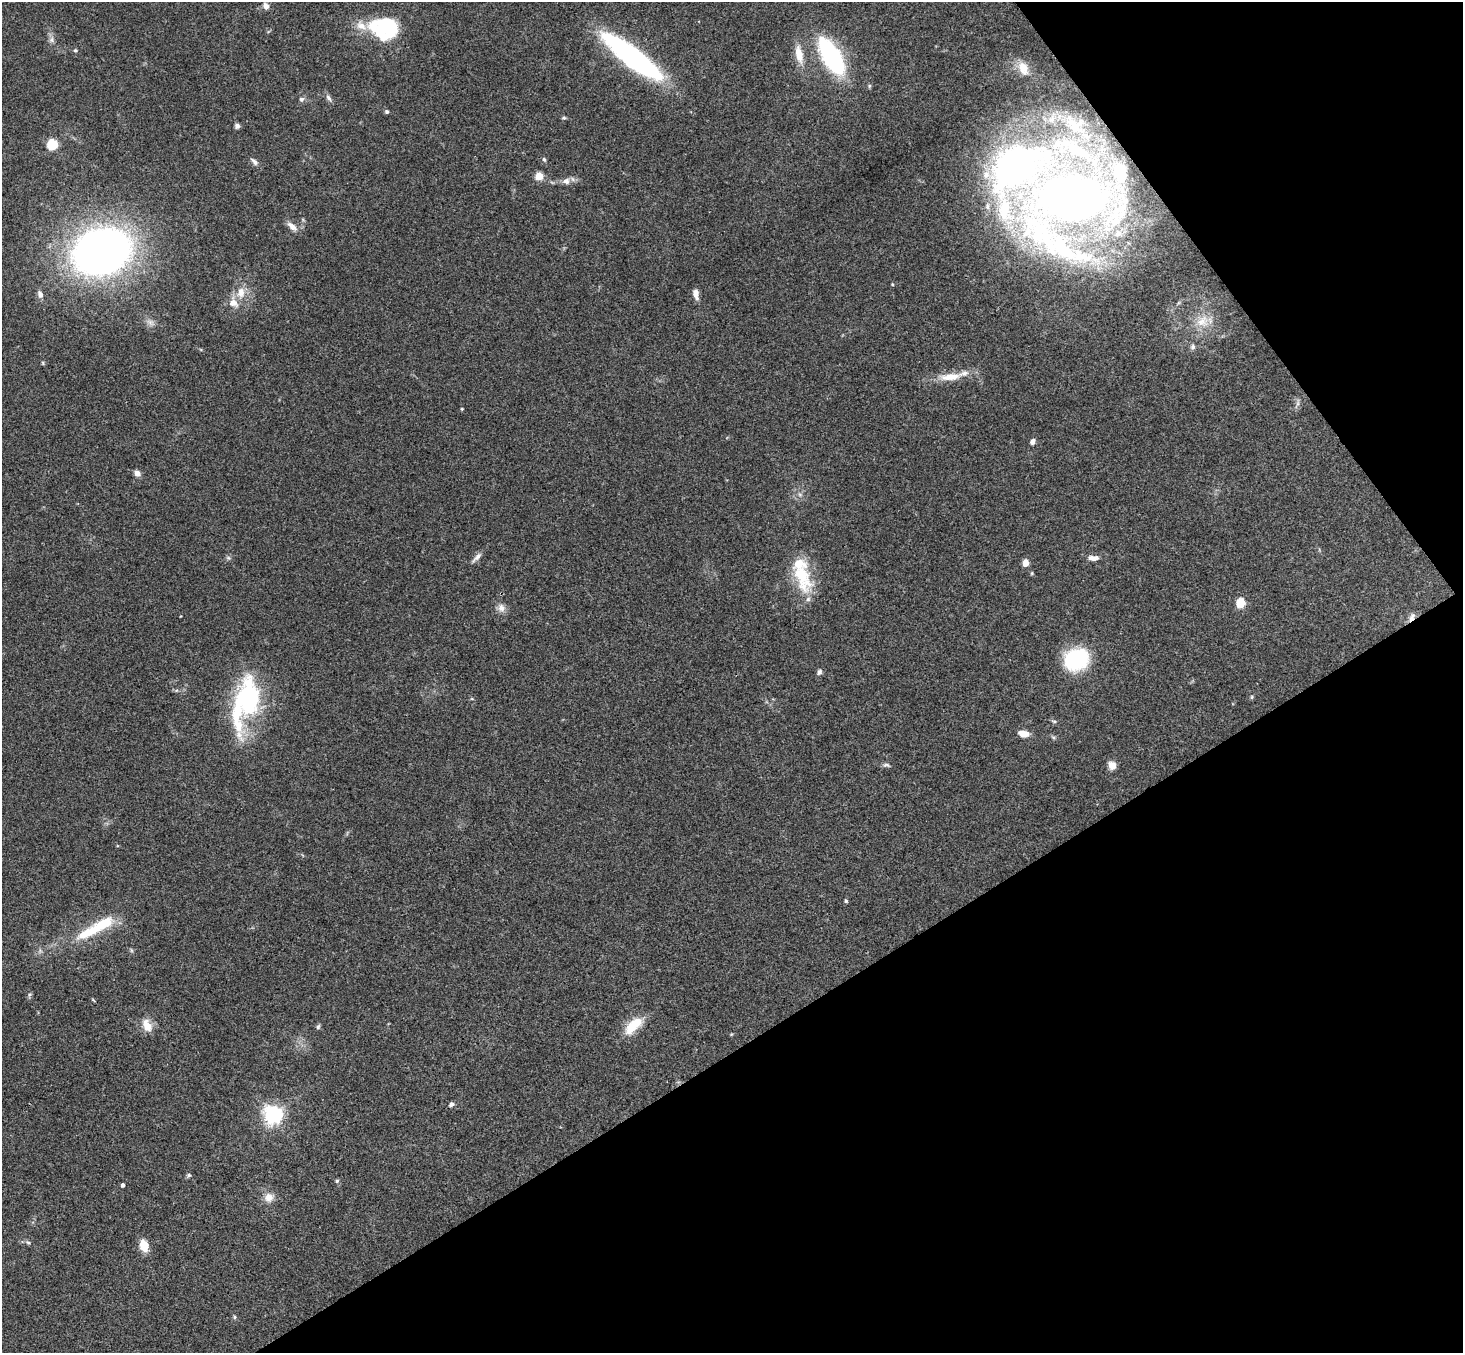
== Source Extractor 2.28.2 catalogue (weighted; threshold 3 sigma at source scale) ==
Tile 12 of 4 x 4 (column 4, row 3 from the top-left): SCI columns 4436-5896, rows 1682-3032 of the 5946 x 5927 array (HDU 1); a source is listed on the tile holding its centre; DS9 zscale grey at full resolution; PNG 1465 x 1355 px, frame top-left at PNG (2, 2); no overlay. Shown black and unused: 30% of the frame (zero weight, under 3 of 4 exposures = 6% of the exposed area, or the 3 px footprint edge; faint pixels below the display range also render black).
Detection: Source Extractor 2.28.2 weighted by HDU 2 'WHT'; one run over the whole footprint, this tile lists its part. Background 0.163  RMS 0.0073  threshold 0.0329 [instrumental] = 3 sigma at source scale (4.5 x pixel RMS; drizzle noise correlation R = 1.50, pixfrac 1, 0.05/0.05 arcsec/px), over >= 5 px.
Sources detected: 89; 5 inside a brighter object's white glare — not listed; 10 inside a brighter listed object's ellipse — not listed separately; the other 74 listed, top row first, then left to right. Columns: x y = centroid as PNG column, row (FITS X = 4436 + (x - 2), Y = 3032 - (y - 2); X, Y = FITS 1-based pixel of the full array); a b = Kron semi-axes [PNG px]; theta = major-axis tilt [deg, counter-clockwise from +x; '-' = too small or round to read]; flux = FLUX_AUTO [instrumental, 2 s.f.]
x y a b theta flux
266 6 9 7 -57 4
383 31 33 22 -20 41
51 40 8 6 74 2.4
75 50 5 4 - 0.87
799 55 21 9 -80 12
831 56 29 13 -60 120
632 57 60 16 -38 170
1023 68 17 11 -70 9.2
328 98 11 5 -49 2.2
301 99 7 6 - 1.9
387 112 5 5 - 1.3
564 118 6 4 17 1
1052 119 9 5 37 2.6
237 126 6 5 - 2.1
1075 126 21 15 -54 15
52 145 5 5 - 59
1081 152 36 14 -30 29
544 159 6 5 - 1.2
254 162 12 6 -45 2.9
1014 167 59 38 40 240
1123 175 26 21 8 21
539 176 5 5 - 21
566 181 11 9 0 3.9
1072 198 46 30 -1 560
292 226 16 6 -42 4.8
1118 234 9 6 48 2.1
1045 237 121 41 -42 170
102 251 47 36 17 460
892 284 4 4 - 0.74
241 293 15 11 86 9.3
40 294 9 7 -73 3.3
696 294 11 6 -80 5
1202 321 19 15 33 13
1193 347 7 6 - 1.9
43 363 6 3 -72 0.8
950 377 30 10 4 14
1298 404 9 4 71 1.8
462 409 4 3 - 0.69
1032 441 7 5 52 2.9
137 473 8 6 -43 3.6
477 557 18 5 46 3.4
1093 558 14 7 0 4.3
1025 563 5 4 - 14
1032 573 5 3 - 0.73
801 575 46 20 -68 35
1241 603 5 5 - 30
501 608 12 9 -82 4.5
181 616 3 2 - 0.45
1412 617 13 6 61 3.5
1076 659 17 14 21 92
819 672 8 6 59 1.9
1252 697 6 4 89 0.9
247 702 44 22 -82 55
1054 721 6 4 -1 1
1024 734 11 7 -10 7.4
886 765 10 5 -7 1.8
1112 765 10 9 - 5.2
846 901 4 4 - 1
103 924 22 10 27 27
131 950 6 4 -71 0.94
29 995 6 4 71 1.2
93 1000 6 3 -38 0.75
147 1025 14 9 -59 11
633 1026 26 12 44 18
318 1027 7 5 73 1.3
451 1104 6 5 - 2.3
273 1115 6 6 - 370
189 1175 7 5 14 1.3
337 1181 6 4 88 1.3
123 1185 4 4 - 2.2
269 1197 13 11 26 6.7
28 1243 8 5 -32 1.6
144 1245 13 9 -73 11
234 1317 6 4 -90 0.93
Overlapping masked pixels (flux is a lower limit): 2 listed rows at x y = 1072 198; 1412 617